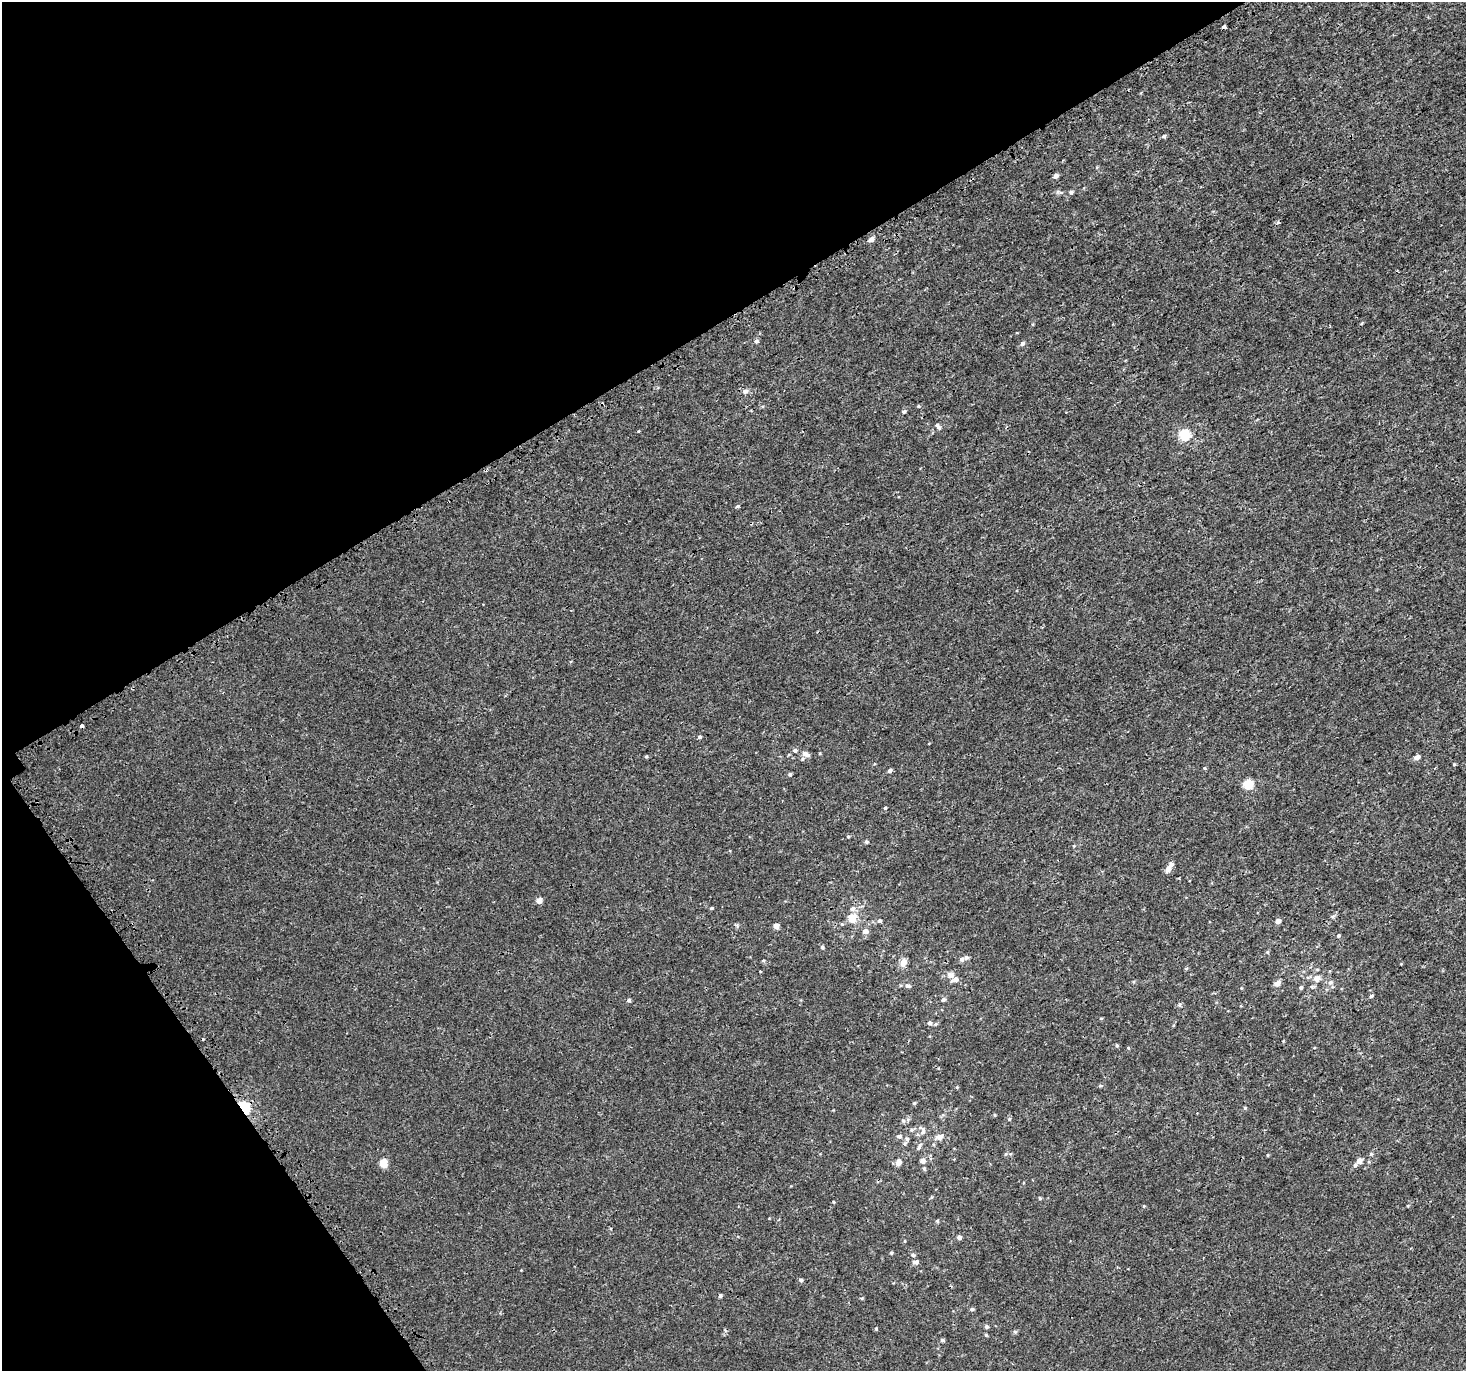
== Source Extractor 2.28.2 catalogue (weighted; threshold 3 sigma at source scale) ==
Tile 5 of 4 x 4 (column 1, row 2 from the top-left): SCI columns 155-1618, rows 2975-4343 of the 6079 x 5979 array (HDU 1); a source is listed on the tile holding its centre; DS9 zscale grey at full resolution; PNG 1468 x 1373 px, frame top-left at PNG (2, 2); no overlay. Shown black and unused: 30% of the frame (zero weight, under 3 of 4 exposures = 5% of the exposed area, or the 3 px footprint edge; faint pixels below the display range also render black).
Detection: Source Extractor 2.28.2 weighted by HDU 2 'WHT'; one run over the whole footprint, this tile lists its part. Background 3.67e-04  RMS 0.0013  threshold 0.00591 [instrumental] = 3 sigma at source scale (4.5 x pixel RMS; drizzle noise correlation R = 1.50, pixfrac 1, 0.0396/0.0396 arcsec/px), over >= 5 px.
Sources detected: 93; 2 cosmic-ray / hot-pixel residue — not listed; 4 inside a brighter listed object's ellipse — not listed separately; the other 87 listed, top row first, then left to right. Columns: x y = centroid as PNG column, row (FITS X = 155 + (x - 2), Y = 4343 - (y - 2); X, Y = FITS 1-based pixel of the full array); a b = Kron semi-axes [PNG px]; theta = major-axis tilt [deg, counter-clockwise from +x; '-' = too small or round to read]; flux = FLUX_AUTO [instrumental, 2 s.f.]
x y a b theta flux
1164 136 5 5 - 0.22
1056 176 5 4 - 0.46
1071 192 5 4 - 0.25
871 239 5 4 - 0.64
756 341 5 5 - 0.3
1022 343 6 5 - 0.29
745 391 7 5 16 0.4
918 406 4 4 - 0.12
904 411 5 4 - 0.22
938 427 8 5 -46 0.32
1185 435 5 5 - 8.5
737 506 5 4 - 0.16
82 725 3 3 - 0.75
700 737 5 4 - 0.21
795 750 6 5 - 0.29
804 753 7 6 - 0.42
646 756 4 4 - 0.14
1417 757 7 5 22 0.53
890 771 5 4 - 0.31
790 774 5 4 - 0.21
1248 784 5 5 - 6.3
885 808 4 3 - 0.17
848 836 5 3 - 0.12
866 842 4 4 - 0.19
1168 868 8 6 60 0.7
539 901 5 4 - 0.89
711 908 4 3 - 0.14
852 909 7 7 - 0.43
1332 916 6 4 -18 0.17
852 918 7 6 - 1.9
880 921 5 4 - 0.21
1278 921 4 4 - 0.6
776 926 4 4 - 0.88
865 931 6 5 - 0.58
1338 935 5 4 - 0.19
822 947 4 4 - 0.19
1267 952 5 3 - 0.13
962 959 6 5 - 0.32
763 961 5 3 - 0.12
903 962 9 7 61 0.8
1186 969 5 3 - 0.12
951 975 8 6 -24 0.72
1317 978 11 8 36 0.82
1330 982 7 5 45 0.33
1277 983 7 6 - 0.61
908 986 6 5 - 0.36
1301 988 5 4 - 0.21
1371 996 5 4 - 0.19
629 1000 4 4 - 0.27
943 1000 5 5 - 0.26
1179 1005 5 4 - 0.2
1101 1018 5 3 - 0.11
930 1023 5 5 - 0.33
936 1024 5 5 - 0.17
1117 1045 5 4 - 0.16
914 1103 5 4 - 0.14
244 1108 6 4 -62 20
1245 1108 5 4 - 0.13
1009 1119 5 4 - 0.15
903 1121 6 5 - 0.22
912 1130 6 5 - 0.21
923 1131 10 5 73 0.32
899 1136 6 5 - 0.31
939 1137 9 7 12 0.66
907 1139 5 5 - 0.23
905 1143 6 5 - 0.22
919 1147 9 5 64 0.3
1371 1154 6 5 - 0.18
923 1161 5 5 - 0.64
1359 1161 5 5 - 0.79
898 1162 7 6 - 0.68
383 1163 5 5 - 3.6
1355 1165 5 5 - 0.21
937 1221 5 4 - 0.14
959 1237 5 5 - 0.36
891 1253 4 4 - 0.13
913 1255 5 5 - 0.2
916 1262 8 6 -4 0.34
801 1280 5 4 - 0.28
720 1296 5 4 - 0.2
862 1298 5 3 - 0.12
972 1309 5 4 - 0.2
986 1327 5 5 - 0.23
876 1329 5 4 - 0.13
1015 1332 6 4 -19 0.16
986 1335 5 4 - 0.13
942 1340 6 4 3 0.2
Overlapping masked pixels (flux is a lower limit): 1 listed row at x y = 244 1108
Unlisted compact peaks at least as high as the median listed source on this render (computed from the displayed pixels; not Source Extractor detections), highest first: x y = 833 1202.